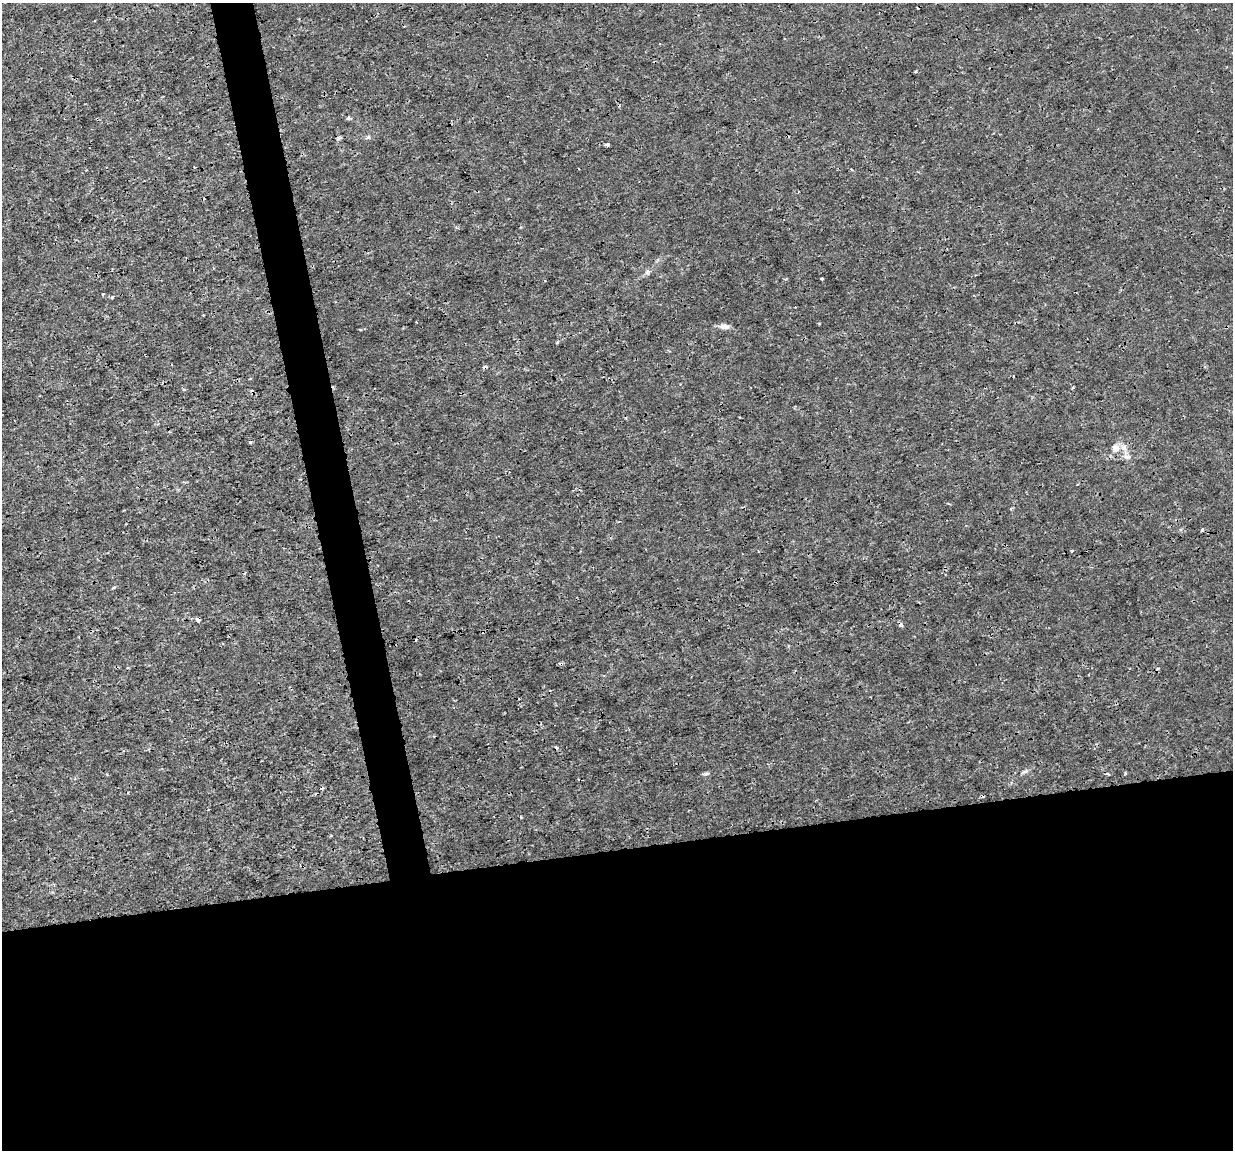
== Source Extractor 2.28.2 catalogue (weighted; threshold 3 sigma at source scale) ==
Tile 15 of 4 x 4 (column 3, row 4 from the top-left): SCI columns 2462-3692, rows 79-1226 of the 4922 x 4703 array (HDU 1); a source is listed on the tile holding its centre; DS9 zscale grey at full resolution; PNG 1235 x 1152 px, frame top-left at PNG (2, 3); no overlay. Shown black and unused: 29% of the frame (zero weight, under 3 of 4 exposures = <1% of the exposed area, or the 3 px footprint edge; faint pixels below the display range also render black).
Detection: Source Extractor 2.28.2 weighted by HDU 2 'WHT'; one run over the whole footprint, this tile lists its part. Background -4.10e-05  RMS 7.5e-04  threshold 0.00337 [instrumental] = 3 sigma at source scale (4.5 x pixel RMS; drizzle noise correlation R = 1.50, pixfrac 1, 0.0396/0.0396 arcsec/px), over >= 5 px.
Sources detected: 25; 8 cosmic-ray / hot-pixel residue — not listed; the other 17 listed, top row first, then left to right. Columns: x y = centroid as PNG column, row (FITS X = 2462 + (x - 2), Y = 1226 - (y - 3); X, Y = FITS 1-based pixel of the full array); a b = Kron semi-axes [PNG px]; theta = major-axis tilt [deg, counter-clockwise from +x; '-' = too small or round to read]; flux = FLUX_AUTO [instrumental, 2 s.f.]
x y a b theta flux
915 72 4 3 - 0.078
348 118 6 5 - 0.11
369 137 6 4 -71 0.11
607 145 4 3 - 0.42
822 279 3 3 - 0.13
103 294 3 2 - 0.069
112 297 4 4 - 0.085
724 327 14 6 -9 0.4
184 389 5 3 - 0.078
250 442 4 3 - 0.11
1116 448 11 10 - 0.69
1127 457 11 6 -11 0.3
1202 530 5 3 - 0.11
1072 550 3 3 - 0.13
197 620 4 4 - 0.25
1025 771 9 4 18 0.18
706 774 7 4 19 0.12
Overlapping masked pixels (flux is a lower limit): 1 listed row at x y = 197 620